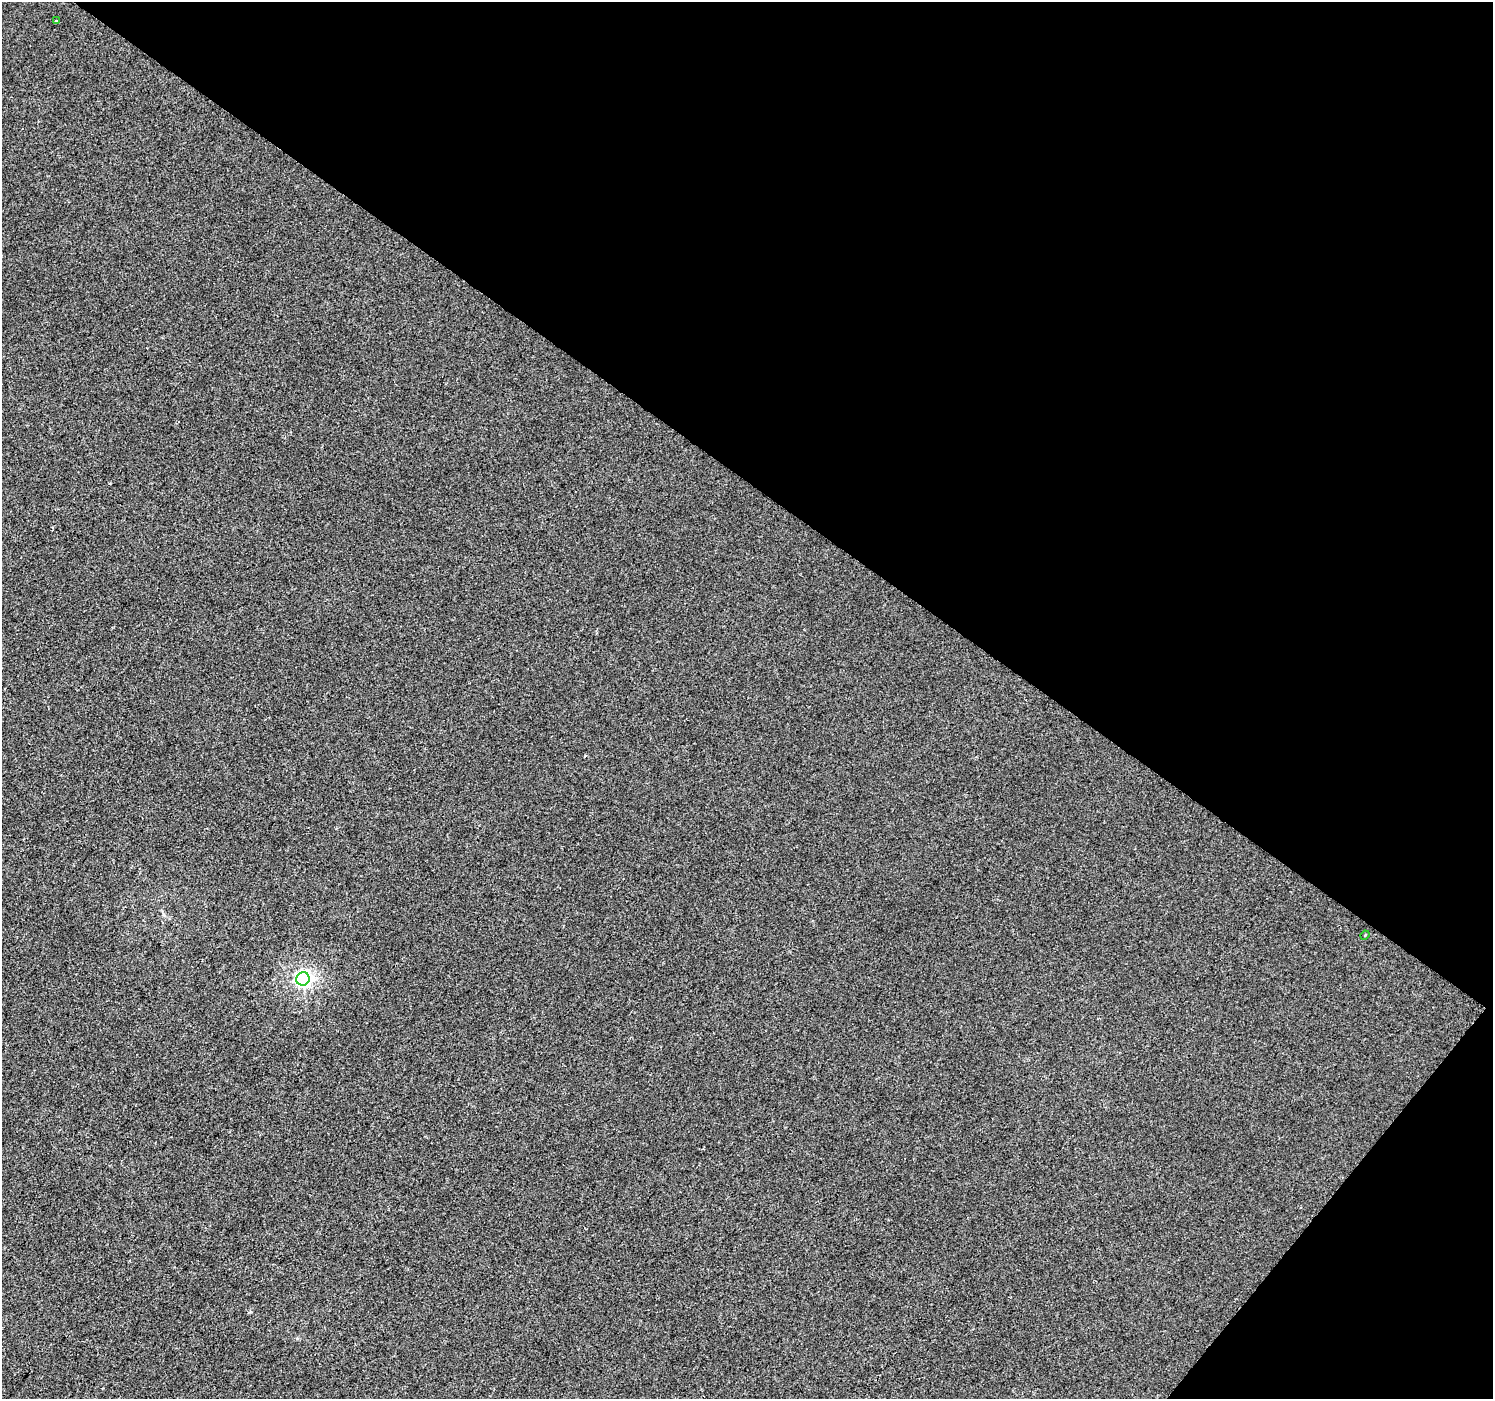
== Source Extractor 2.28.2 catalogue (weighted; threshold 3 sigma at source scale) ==
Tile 8 of 4 x 4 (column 4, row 2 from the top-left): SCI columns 4479-5969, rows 3038-4434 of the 5969 x 6009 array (HDU 1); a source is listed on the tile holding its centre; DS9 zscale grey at full resolution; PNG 1495 x 1401 px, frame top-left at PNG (2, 2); each listed source drawn as its Kron ellipse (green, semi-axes under 4 px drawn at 4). Shown black and unused: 38% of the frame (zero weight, under 2 of 3 exposures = <1% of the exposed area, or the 3 px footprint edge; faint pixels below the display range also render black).
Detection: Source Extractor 2.28.2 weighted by HDU 2 'WHT'; one run over the whole footprint, this tile lists its part. Background 4.93e-04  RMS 0.0057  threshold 0.0254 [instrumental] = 3 sigma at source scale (4.5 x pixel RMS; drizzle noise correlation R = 1.50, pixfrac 1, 0.0396/0.0396 arcsec/px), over >= 5 px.
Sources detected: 3; all 3 listed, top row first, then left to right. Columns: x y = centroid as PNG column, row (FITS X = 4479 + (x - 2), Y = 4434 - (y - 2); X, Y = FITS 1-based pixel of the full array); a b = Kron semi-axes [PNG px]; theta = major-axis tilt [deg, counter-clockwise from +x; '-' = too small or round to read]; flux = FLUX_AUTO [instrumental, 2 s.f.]
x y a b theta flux
56 21 3 3 - 0.64
1365 935 5 3 - 0.53
303 979 7 6 - 150